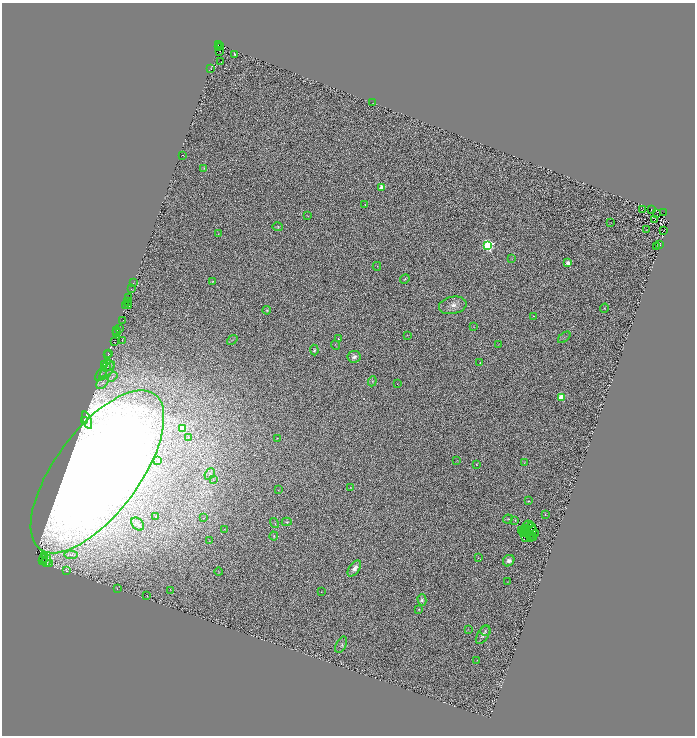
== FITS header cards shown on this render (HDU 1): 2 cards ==
NAXIS1  =                 1385
NAXIS2  =                 1467

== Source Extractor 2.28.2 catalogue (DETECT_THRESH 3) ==
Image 1385 x 1467 px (HDU 1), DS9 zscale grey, zoomed out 1/2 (1 PNG px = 2 x 2 image px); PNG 697 x 738 px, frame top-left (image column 1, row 1466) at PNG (2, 3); each listed source drawn as its Kron ellipse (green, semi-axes under 4 px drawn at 4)
Background 0.875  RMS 0.27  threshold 0.809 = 3 sigma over >= 5 px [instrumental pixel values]
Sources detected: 196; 66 cannot appear on this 1/2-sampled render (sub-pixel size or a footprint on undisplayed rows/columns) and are neither listed nor drawn; the other 130 listed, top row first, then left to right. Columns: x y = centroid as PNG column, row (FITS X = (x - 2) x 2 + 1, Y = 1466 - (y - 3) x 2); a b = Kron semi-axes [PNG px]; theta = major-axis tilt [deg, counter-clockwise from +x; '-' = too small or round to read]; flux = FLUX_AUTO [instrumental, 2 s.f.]
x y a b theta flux
218 45 2 1 - 60
218 47 3 1 - 240
220 47 3 2 - 140
220 51 2 1 - 26
234 54 2 2 - 57
221 62 2 1 - 29
211 69 2 2 - 18
373 103 2 1 - 9.5
183 155 2 1 - 150
204 168 4 3 - 51
382 187 3 2 - 2100
365 205 3 2 - 21
642 209 3 1 - 8.5
651 210 3 2 - 23
663 213 2 1 - 27
657 214 2 1 - 20
307 216 3 2 - 25
654 220 2 1 - 11
611 222 2 2 - 13
277 227 5 2 - 52
646 230 3 1 - 20
663 230 3 1 - 18
218 234 2 2 - 21
660 245 3 1 - 22
488 246 3 3 - 13000
656 247 3 2 - 16
512 259 2 1 - 14
568 263 2 2 - 1100
377 266 4 3 - 49
405 279 5 3 - 78
213 281 3 2 - 42
133 283 2 1 - 49
131 288 3 1 - 63
128 298 3 1 - 140
127 302 3 1 - 250
125 305 3 2 - 370
453 305 14 8 11 460
129 306 2 1 - 29
604 308 4 3 - 57
267 310 4 3 - 79
533 316 2 2 - 23
123 320 3 2 - 400
474 327 2 1 - 16
119 328 3 1 - 74
117 330 2 1 - 180
116 332 2 1 - 220
407 335 4 2 - 33
564 337 7 3 41 68
338 339 2 2 - 33
122 340 4 2 - 29
232 340 6 3 38 64
114 342 2 1 - 240
498 344 2 1 - 13
336 345 5 2 - 37
314 350 5 4 - 110
109 353 4 2 - 48
108 355 4 2 - 27
354 357 6 6 - 270
480 363 4 3 - 77
104 364 3 2 - 65
109 365 6 5 - 140
106 367 4 3 - 77
107 371 11 5 53 280
101 374 8 3 55 95
112 377 6 3 36 100
372 381 5 4 - 74
102 383 7 5 50 210
397 384 3 2 - 12
562 397 3 3 - 3200
85 420 4 3 - 47
87 420 9 3 -70 120
182 428 3 3 - 1900
188 438 4 3 - 85
278 438 4 1 - 18
158 460 2 2 - 49
457 460 2 1 - 17
525 462 4 2 - 26
477 464 2 1 - 30
97 472 96 42 53 160000
210 474 6 4 51 120
213 480 3 2 - 19
351 487 4 3 - 41
278 490 2 2 - 23
528 501 2 2 - 52
545 515 2 2 - 28
155 517 3 1 - 29
203 518 2 2 - 20
508 519 5 3 - 52
515 520 4 3 - 50
287 522 5 4 - 63
274 523 5 2 - 52
138 524 7 5 -48 180
528 525 5 2 - 74
531 527 4 1 - 23
526 528 2 1 - 44
224 529 4 2 - 24
522 530 2 1 - 50
524 530 3 2 - 57
532 530 3 1 - 2.7
524 533 2 1 - 16
536 534 3 1 - 24
530 535 2 2 - 140
274 536 4 4 - 80
526 537 3 2 - 14
530 537 2 1 - 5.8
534 538 3 3 - 10
210 541 3 2 - 26
71 555 6 4 -3 120
45 556 3 1 - 130
44 558 4 2 - 3400
478 558 2 2 - 20
43 560 3 2 - 2100
47 561 6 3 76 690
509 561 6 5 - 340
49 564 2 2 - 160
354 568 9 5 53 340
67 571 3 1 - 30
219 572 4 2 - 30
507 582 2 1 - 19
117 588 3 2 - 17
170 590 2 1 - 14
321 592 2 2 - 15
147 596 3 2 - 19
422 600 6 3 -76 160
419 609 2 2 - 85
468 630 2 1 - 15
485 631 5 5 - 95
483 635 10 5 57 240
341 645 9 5 62 140
477 660 3 1 - 18
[66 sub-pixel or undisplayed-footprint detections neither listed nor drawn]